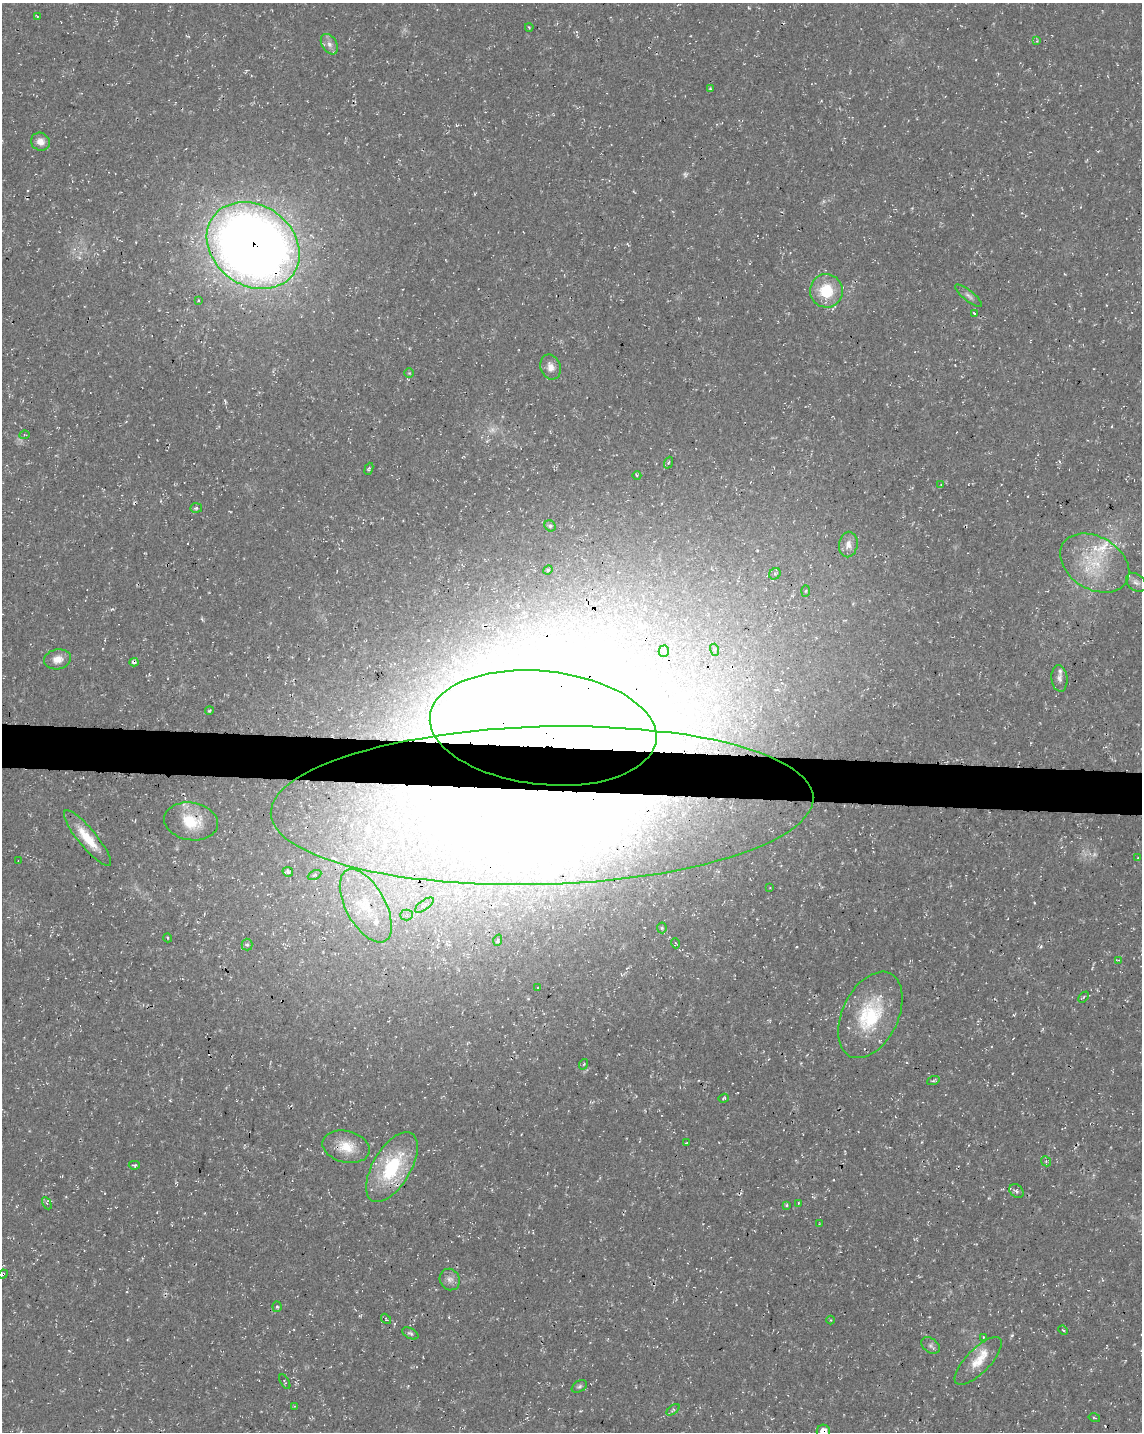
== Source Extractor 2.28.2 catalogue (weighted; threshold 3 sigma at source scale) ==
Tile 7 of 4 x 3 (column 3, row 2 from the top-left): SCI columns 2293-3432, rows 1717-3146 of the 4576 x 4806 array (HDU 1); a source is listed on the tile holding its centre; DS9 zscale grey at full resolution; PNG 1144 x 1434 px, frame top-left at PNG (2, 3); each listed source drawn as its Kron ellipse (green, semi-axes under 4 px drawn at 4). Shown black and unused: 3% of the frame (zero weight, under 3 of 4 exposures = <1% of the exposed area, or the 3 px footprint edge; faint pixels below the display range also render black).
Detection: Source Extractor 2.28.2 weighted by HDU 2 'WHT'; one run over the whole footprint, this tile lists its part. Background 0.0136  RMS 0.0022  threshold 0.01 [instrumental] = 3 sigma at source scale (4.5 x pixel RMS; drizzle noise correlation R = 1.50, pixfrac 1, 0.0396/0.0396 arcsec/px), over >= 5 px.
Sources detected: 108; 3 too faint to see at this stretch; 6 inside a brighter object's white glare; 5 cosmic-ray / hot-pixel residue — neither listed nor drawn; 12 inside a brighter listed object's ellipse — not listed separately; the other 82 listed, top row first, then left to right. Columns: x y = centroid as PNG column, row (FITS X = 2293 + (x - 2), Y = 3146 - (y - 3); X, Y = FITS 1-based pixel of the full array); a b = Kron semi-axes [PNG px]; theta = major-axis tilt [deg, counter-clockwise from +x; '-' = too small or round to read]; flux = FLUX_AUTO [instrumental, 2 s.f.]
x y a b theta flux
37 16 3 2 - 0.15
529 27 4 2 - 0.18
1037 41 4 4 - 0.25
329 44 11 7 -58 1.3
710 89 4 4 - 0.29
40 142 9 8 - 1.6
253 246 49 40 -36 310
826 291 17 16 - 8.2
969 296 16 5 -39 0.9
198 300 3 3 - 0.29
974 313 4 2 - 0.18
551 367 13 10 -70 1.9
409 373 5 5 - 0.26
24 435 5 4 - 0.24
669 463 6 2 68 0.23
369 469 6 3 68 0.31
637 475 4 3 - 0.21
941 485 3 2 - 0.24
196 508 6 4 5 0.43
550 526 6 5 - 0.38
848 545 13 9 80 1.7
1095 563 37 26 -31 13
548 570 5 4 - 0.34
775 574 6 5 - 0.48
1136 582 11 8 -39 1
806 591 5 3 - 0.23
715 650 6 4 -72 0.35
664 651 6 5 - 0.57
57 659 13 10 11 2.3
134 662 4 4 - 0.62
1059 678 13 8 -84 1.1
209 711 4 3 - 0.24
543 728 114 57 -6 1800
542 806 271 79 2 580
191 821 27 18 -9 7.6
87 838 35 9 -50 5.7
1138 858 4 2 - 0.16
18 861 2 2 - 0.13
288 872 5 4 - 0.36
315 875 7 4 26 0.36
770 888 4 3 - 0.16
424 905 11 4 36 0.57
366 906 40 19 -61 12
406 915 6 5 - 0.45
662 928 5 5 - 0.3
168 938 4 3 - 0.2
498 940 6 3 72 0.25
675 943 5 3 - 0.22
247 945 6 5 - 0.45
1118 960 4 3 - 0.29
538 988 2 2 - 0.17
1083 997 6 4 46 0.32
870 1015 46 28 64 17
584 1064 5 3 - 0.23
933 1081 6 4 19 0.35
724 1098 5 4 - 0.28
686 1143 2 2 - 0.13
346 1147 24 15 -14 5
1046 1161 5 4 - 0.47
134 1165 6 4 2 0.36
392 1167 39 19 59 17
1016 1191 8 6 -42 0.59
47 1203 6 4 -63 0.36
798 1203 4 3 - 0.19
787 1205 4 3 - 0.38
819 1224 3 2 - 0.14
3 1274 5 4 - 0.36
450 1279 11 10 - 1.3
277 1307 5 4 - 0.39
386 1319 6 3 -49 0.24
830 1320 4 3 - 0.16
1063 1330 5 3 - 0.19
410 1333 9 5 -28 0.48
983 1337 4 2 - 0.17
930 1345 10 7 -37 0.78
978 1361 31 12 46 4.3
285 1382 8 2 -60 0.2
579 1386 8 5 30 0.47
294 1406 3 3 - 0.19
673 1410 7 4 37 0.41
1094 1418 6 2 -14 0.22
823 1432 7 6 - 2.3
Overlapping masked pixels (flux is a lower limit): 10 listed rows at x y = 253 246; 134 662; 543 728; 542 806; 366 906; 870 1015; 346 1147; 392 1167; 3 1274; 823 1432
Isophote crosses this tile's border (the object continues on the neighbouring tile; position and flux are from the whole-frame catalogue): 1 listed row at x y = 823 1432
Unlisted compact peaks at least as high as the median listed source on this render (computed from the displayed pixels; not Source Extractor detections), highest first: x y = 112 609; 1041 946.